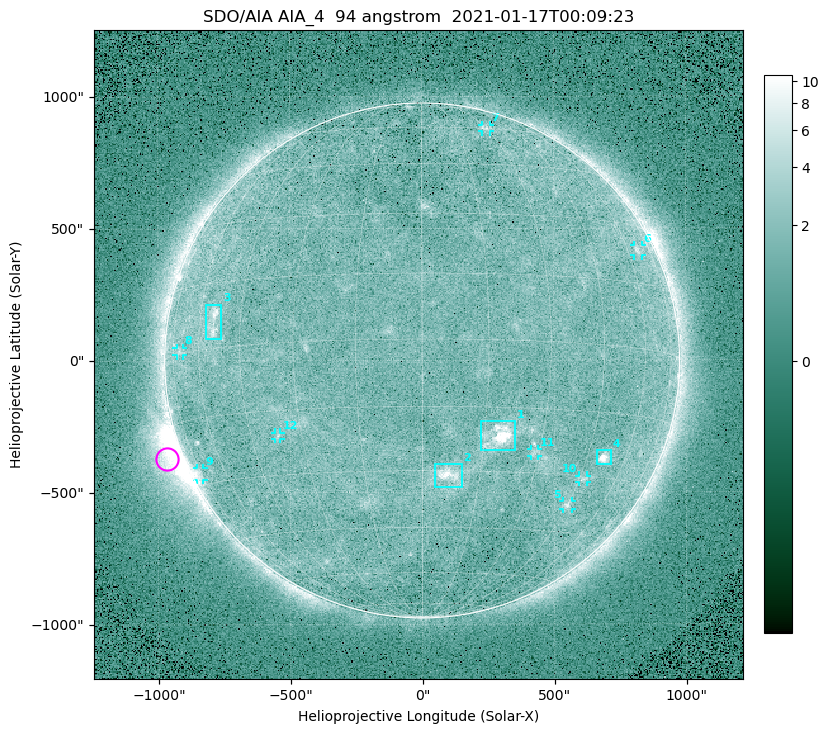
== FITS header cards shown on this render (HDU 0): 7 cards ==
TELESCOP= 'SDO/AIA '
INSTRUME= 'AIA_4   '
WAVELNTH=                   94
WAVEUNIT= 'angstrom'
DATE-OBS= '2021-01-17T00:09:23.12'
CTYPE1  = 'HPLN-TAN'
CTYPE2  = 'HPLT-TAN'

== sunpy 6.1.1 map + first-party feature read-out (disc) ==
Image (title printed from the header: SDO/AIA AIA_4  94 angstrom  2021-01-17T00:09:23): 512 x 512 px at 4.8 arcsec/px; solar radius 976 arcsec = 203 px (full disc in frame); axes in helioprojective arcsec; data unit not stated in the header (colour bar unlabelled)
Orientation: roll -0.138 deg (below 1 deg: not rotated)
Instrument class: DISC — disc imager (sunpy class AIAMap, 94 A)
Bright regions (active regions / flare kernels): reference = the median radial profile (limb darkening/brightening removed); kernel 5 px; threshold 5 sigma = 1.85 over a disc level ~1.64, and >= 1.15x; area >= 9 px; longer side >= 5 px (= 24 arcsec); searched inside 0.97 R_sun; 12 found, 12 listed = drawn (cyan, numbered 1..; 8 of them under ~33 arcsec drawn as corner ticks so the feature stays visible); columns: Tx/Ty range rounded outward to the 10 arcsec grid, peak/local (2 s.f.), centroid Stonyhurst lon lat
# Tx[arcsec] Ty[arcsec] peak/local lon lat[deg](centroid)
1 220..350 -340..-230 11 +19 -22
2 50..150 -480..-390 5.9 +7 -31
3 -820..-760 80..220 4.8 -54 +6
4 660..720 -400..-340 8.2 +51 -25
5 530..570 -570..-530 3.5 +45 -38
6 800..840 390..440 2.8 +66 +23
7 230..260 870..890 2.6 +30 +60
8 -930..-900 20..50 2.3 -70 +1
9 -860..-830 -450..-400 2.8 -75 -27
10 590..630 -470..-440 2.6 +46 -31
11 410..440 -360..-330 2.4 +29 -25
12 -560..-530 -300..-270 2.6 -37 -21
Off-limb structures (1.02-1.3 R_sun): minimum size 50 px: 3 found; the strongest spans PA ~95..130 deg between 1.02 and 1.21 R_sun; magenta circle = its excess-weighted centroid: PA ~110 deg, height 1.06 R_sun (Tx ~-970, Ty ~-370 arcsec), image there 5.4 x the reference